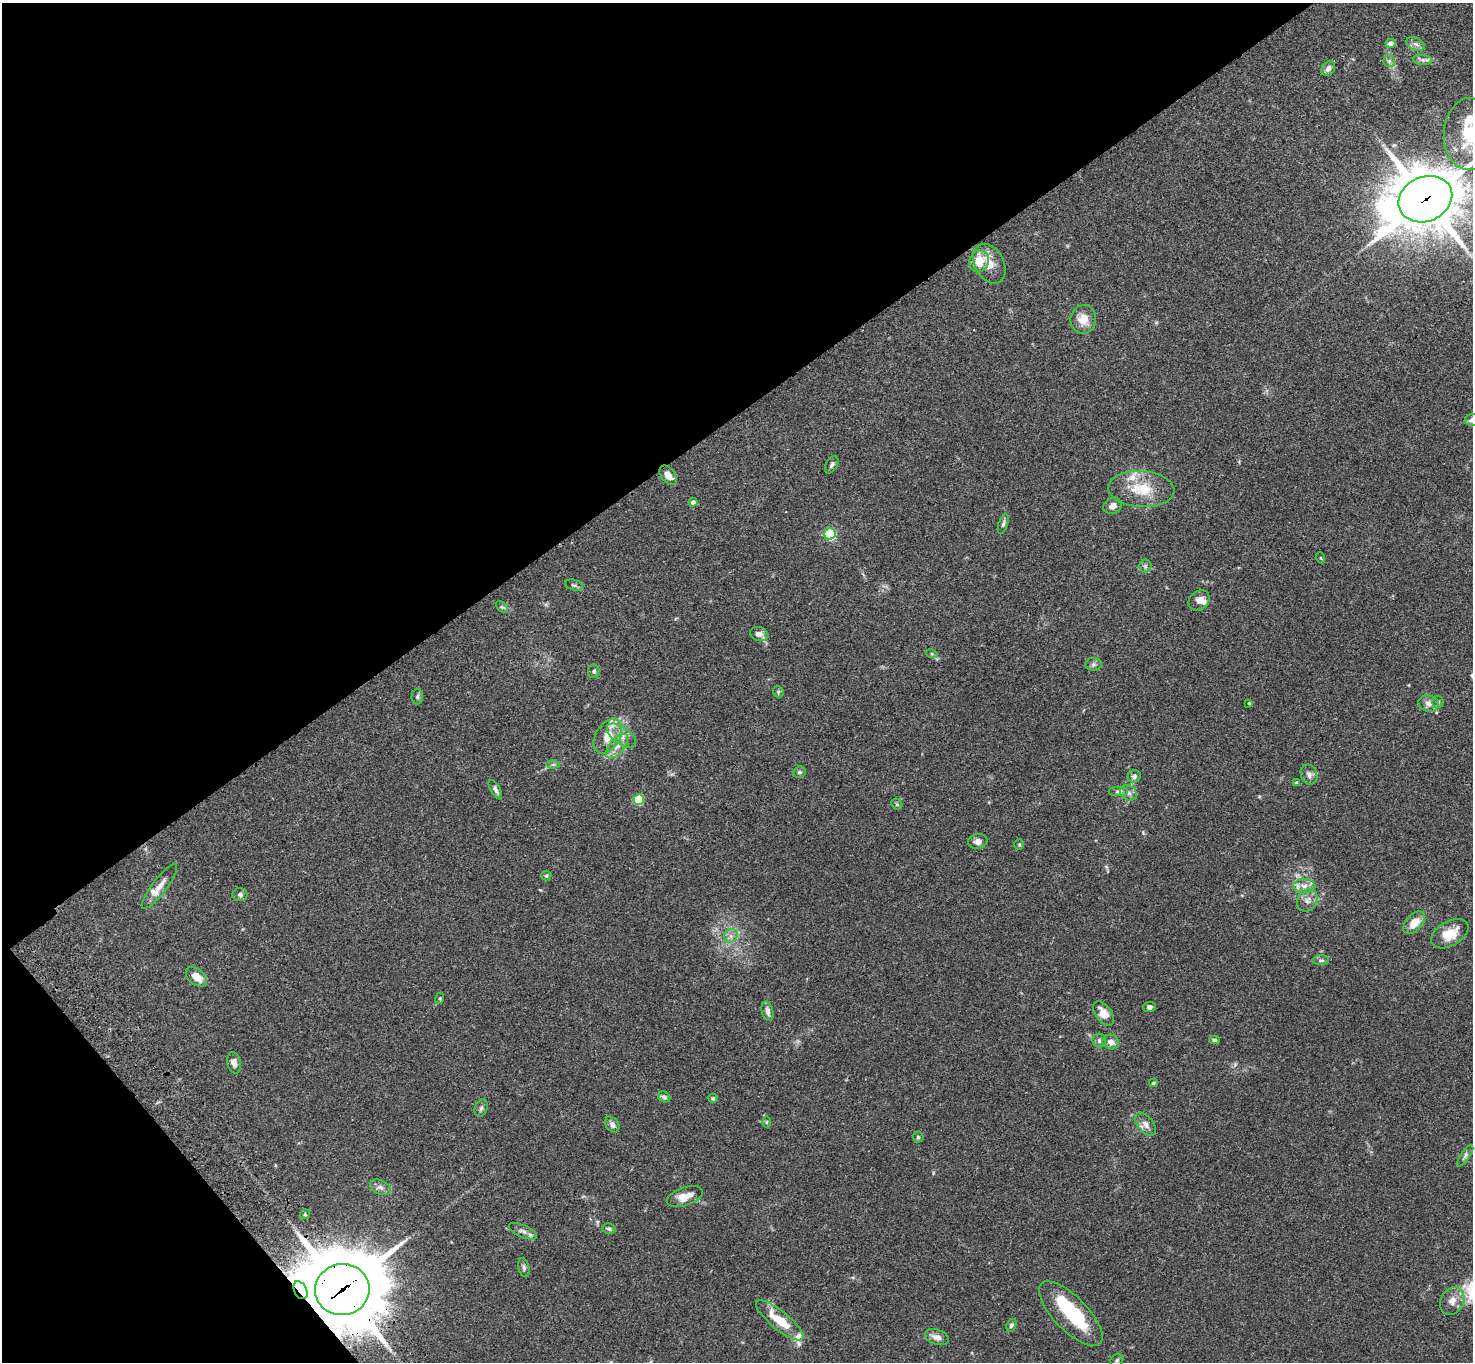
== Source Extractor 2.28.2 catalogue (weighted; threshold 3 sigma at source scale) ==
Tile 5 of 4 x 4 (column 1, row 2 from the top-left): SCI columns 103-1573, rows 2960-4319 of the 6091 x 6060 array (HDU 1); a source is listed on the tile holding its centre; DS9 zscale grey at full resolution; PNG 1475 x 1364 px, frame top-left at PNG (2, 3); each listed source drawn as its Kron ellipse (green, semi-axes under 4 px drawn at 4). Shown black and unused: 35% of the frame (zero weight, under 3 of 4 exposures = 6% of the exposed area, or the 3 px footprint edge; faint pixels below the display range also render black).
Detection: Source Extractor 2.28.2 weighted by HDU 2 'WHT'; one run over the whole footprint, this tile lists its part. Background 0.0792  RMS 0.0059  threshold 0.0263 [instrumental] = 3 sigma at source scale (4.5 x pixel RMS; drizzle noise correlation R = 1.50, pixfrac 1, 0.05/0.05 arcsec/px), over >= 5 px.
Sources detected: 96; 1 inside a brighter object's white glare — neither listed nor drawn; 7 inside a brighter listed object's ellipse — not listed separately; the other 88 listed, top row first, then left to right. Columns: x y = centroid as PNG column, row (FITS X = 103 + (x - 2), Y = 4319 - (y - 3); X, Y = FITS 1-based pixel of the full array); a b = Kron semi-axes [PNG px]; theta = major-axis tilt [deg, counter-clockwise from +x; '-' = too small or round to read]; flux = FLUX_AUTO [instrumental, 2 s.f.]
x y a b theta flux
1391 43 5 4 - 3.8
1416 44 10 6 -27 2.1
1423 60 10 5 -6 1.6
1389 61 6 5 - 1.4
1328 68 8 6 53 2.6
1469 134 36 25 88 29
1425 199 28 22 24 3100
979 261 11 9 69 9.5
989 264 21 14 -61 8.6
1083 319 14 13 - 7.6
1472 420 8 6 4 2
832 465 9 5 62 1.5
668 475 11 7 -53 4.7
1141 489 33 18 -4 18
693 502 4 4 - 2.1
1113 506 9 8 - 3.1
1003 524 10 4 72 1.4
830 534 6 5 - 63
1321 558 6 3 -70 0.54
1145 566 6 6 - 1.4
574 585 9 5 -15 1.3
1199 600 11 9 42 3.5
502 607 7 4 -44 0.89
759 634 9 7 -17 3.1
932 654 6 4 -18 0.74
1094 664 8 6 0 1.5
594 671 7 5 81 1.2
778 692 6 5 - 0.85
417 697 7 6 - 1.3
1438 702 5 5 - 0.92
1249 703 3 3 - 0.64
1429 704 10 8 -19 3
621 735 17 8 -36 5.4
608 736 19 12 60 9.4
617 746 15 7 50 4.8
553 764 7 4 0 1.1
800 772 6 5 - 1.2
1309 775 10 8 -67 2.5
1134 777 7 6 - 1.7
1297 783 4 4 - 2.2
495 790 11 4 -60 1.6
1118 792 10 4 0 1.6
1129 793 9 7 -32 2.2
639 799 5 5 - 33
897 804 6 5 - 0.77
978 841 10 7 12 3.1
1019 844 5 4 - 0.68
546 876 5 4 - 0.73
159 886 27 7 53 5.8
1304 886 11 7 0 3.5
240 895 7 6 - 1.4
1307 900 12 9 58 3.7
1414 923 13 8 48 8.1
1450 934 20 12 30 11
731 936 7 6 - 2.3
1321 960 8 5 3 1.2
196 977 12 7 -41 6.6
440 998 6 4 72 0.66
1150 1007 6 5 - 1.6
767 1011 10 5 -76 3
1104 1013 14 8 -54 6.6
1214 1040 5 4 - 1.1
1099 1041 7 6 - 1.6
1111 1042 8 7 - 3.6
234 1063 11 6 -79 2.6
1153 1083 4 3 - 0.8
664 1097 6 5 - 1.4
713 1098 4 4 - 0.75
481 1108 9 6 70 1.5
766 1122 6 4 89 0.66
1146 1124 13 7 -52 3.2
612 1125 9 6 -51 2.4
918 1137 5 5 - 0.82
1465 1156 12 4 55 1.5
380 1187 11 7 -27 2.3
685 1197 19 9 19 7.3
305 1214 5 4 - 0.84
609 1229 7 5 -11 1.1
523 1231 15 6 -23 2.6
524 1268 10 5 -77 1.4
300 1290 9 6 -61 410
342 1290 27 25 12 5900
1452 1301 14 11 62 5.3
1071 1314 42 17 -46 38
780 1320 30 9 -39 16
1011 1325 7 5 67 1.4
937 1337 12 7 -19 4
1117 1360 7 6 - 1.4
Overlapping masked pixels (flux is a lower limit): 3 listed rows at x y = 1425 199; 300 1290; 342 1290
Isophote crosses this tile's border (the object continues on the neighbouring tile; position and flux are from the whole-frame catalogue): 3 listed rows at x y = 1469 134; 1425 199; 1472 420